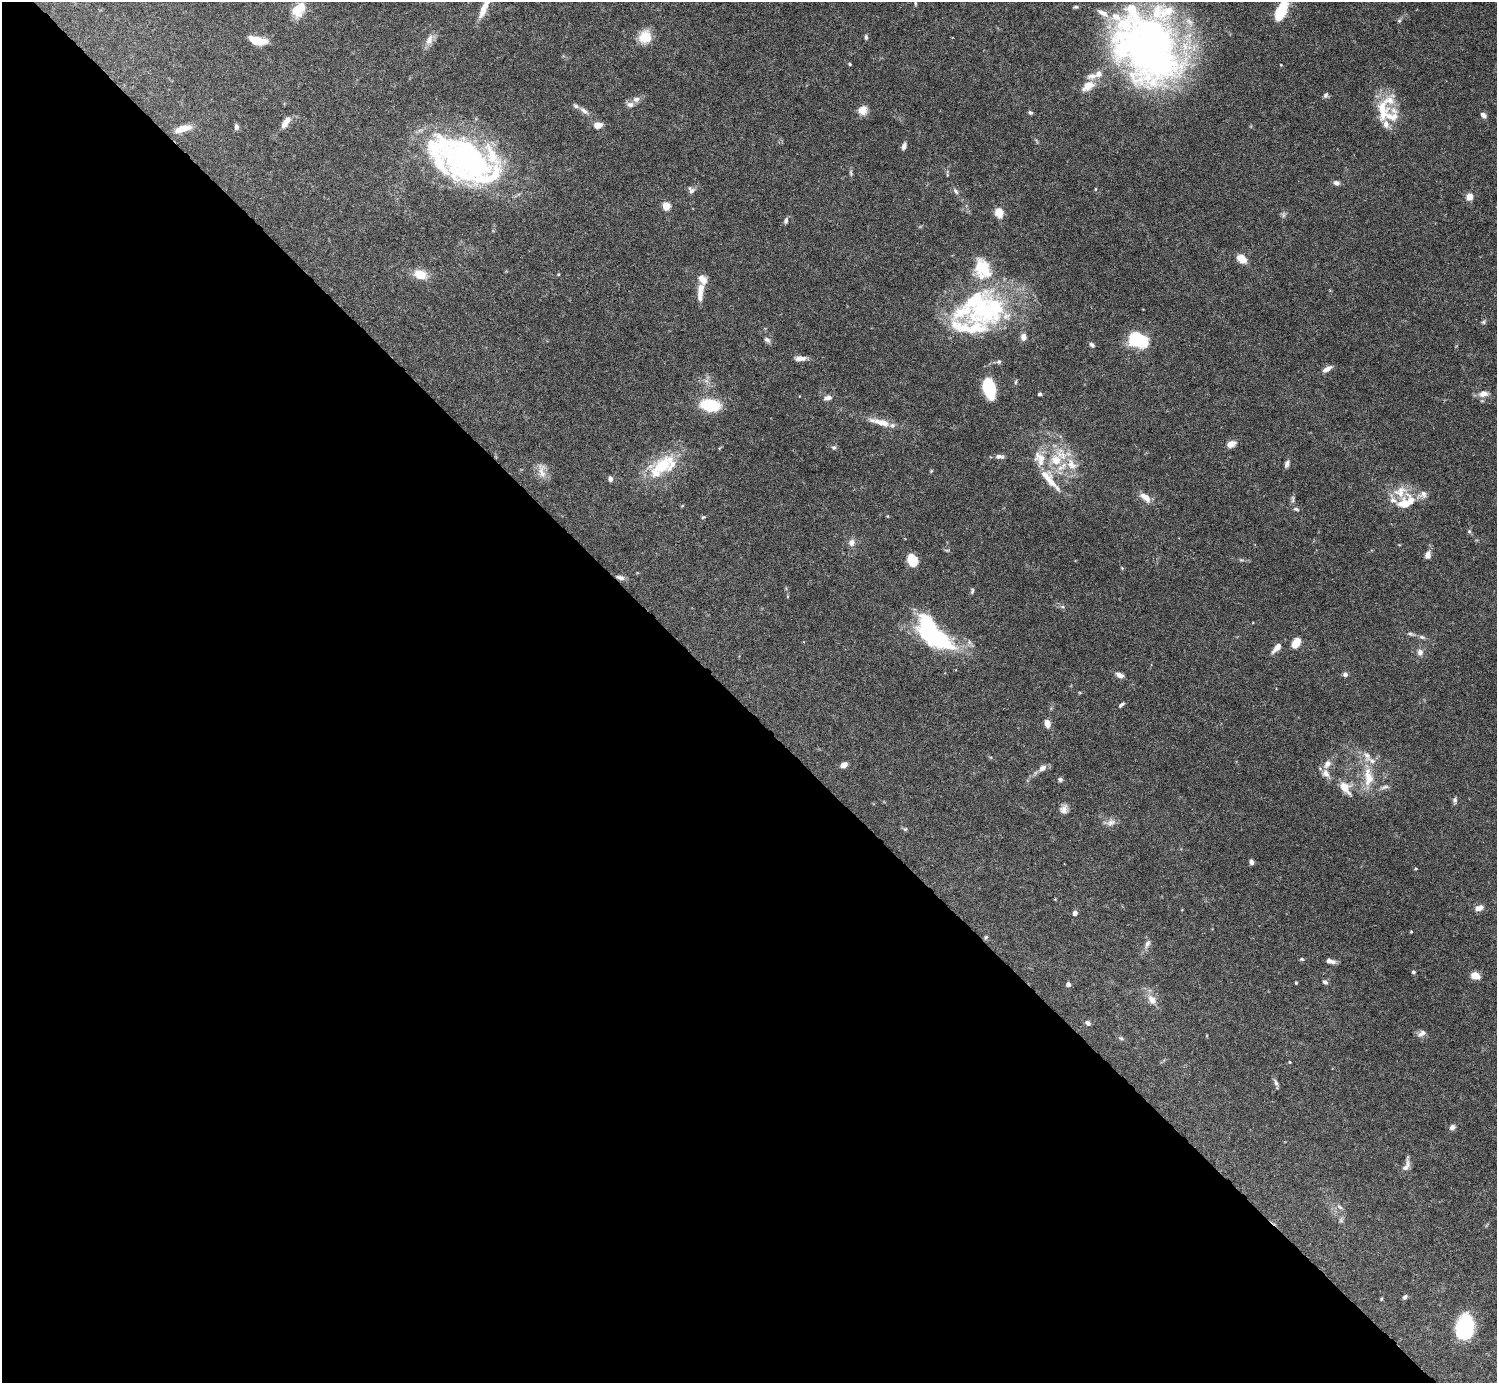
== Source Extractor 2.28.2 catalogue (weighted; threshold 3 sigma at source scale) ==
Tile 9 of 4 x 4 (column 1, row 3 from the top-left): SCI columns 4-1498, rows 1681-3061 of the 5982 x 5981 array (HDU 1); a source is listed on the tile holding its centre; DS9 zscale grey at full resolution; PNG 1499 x 1385 px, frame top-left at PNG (2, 2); no overlay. Shown black and unused: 49% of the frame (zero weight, under 4 of 8 exposures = <1% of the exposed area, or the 3 px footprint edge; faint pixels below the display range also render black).
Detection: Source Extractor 2.28.2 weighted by HDU 2 'WHT'; one run over the whole footprint, this tile lists its part. Background 0.0745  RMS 0.0022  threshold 0.00894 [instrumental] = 3 sigma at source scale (4.09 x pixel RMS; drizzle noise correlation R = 1.36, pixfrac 0.8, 0.05/0.05 arcsec/px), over >= 5 px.
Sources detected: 162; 1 too faint to see at this stretch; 3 inside a brighter object's white glare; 1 long thin detection or spike segment (spike, bleed or trail) — not listed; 28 inside a brighter listed object's ellipse — not listed separately; the other 129 listed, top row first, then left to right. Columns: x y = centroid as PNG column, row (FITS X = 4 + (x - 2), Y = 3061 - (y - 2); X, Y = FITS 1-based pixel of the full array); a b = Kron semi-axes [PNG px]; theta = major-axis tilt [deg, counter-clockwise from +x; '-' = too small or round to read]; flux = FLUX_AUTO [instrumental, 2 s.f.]
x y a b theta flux
915 3 6 3 -90 0.19
1075 7 6 4 13 0.31
299 9 16 10 45 5.1
483 10 23 9 69 2.5
1281 11 24 9 67 8.3
1399 21 5 5 - 0.31
645 37 14 13 - 3.6
866 37 7 4 -88 0.36
429 40 16 8 68 1.5
258 41 19 8 -11 3.6
1150 48 87 60 -56 100
850 64 4 3 - 0.23
1281 65 4 2 - 0.14
1088 86 17 10 32 2.5
1326 95 8 5 53 0.43
636 99 10 8 4 0.95
1382 108 22 13 76 4.9
862 110 10 10 - 1.9
584 111 14 6 -34 0.97
1030 112 6 5 - 0.36
1483 115 8 5 -43 0.72
286 122 12 5 57 2.1
598 125 9 7 3 1.7
236 127 7 5 84 0.63
183 129 19 7 17 2.7
904 146 8 5 67 0.79
438 153 77 59 -42 32
851 172 8 4 -81 0.36
1336 183 8 6 -9 0.64
1095 189 5 3 - 0.17
691 190 10 8 -57 0.74
956 191 9 5 -54 0.52
1469 196 6 5 - 2.5
666 206 5 5 - 6
999 212 11 9 -72 2.1
786 221 8 5 74 0.52
1242 259 9 7 -41 2.9
983 268 28 20 -69 7.8
420 274 15 10 -16 3.4
558 274 5 3 - 0.18
700 292 24 7 83 2.5
983 311 46 36 -1 24
1483 322 6 5 - 0.33
1023 337 9 7 -87 0.97
1137 339 18 13 -23 11
767 340 9 6 -20 0.56
1092 345 7 4 -39 0.51
800 358 12 6 2 1.2
999 362 6 6 - 0.4
1327 369 13 5 28 1.1
1016 382 6 4 88 0.27
989 388 17 9 -77 12
1040 394 4 4 - 0.34
1483 394 11 7 5 1.5
828 398 11 6 10 0.92
710 405 17 10 -8 10
880 422 32 8 -13 3.1
1231 444 11 7 23 1.3
834 447 6 5 - 0.44
999 457 12 6 -5 0.8
1056 460 18 15 -46 5.5
1287 464 9 6 71 0.65
661 467 38 19 42 9.9
542 471 24 9 -81 1.8
931 471 5 4 - 0.19
610 479 6 5 - 0.63
1051 482 30 12 -65 3.9
1423 494 11 10 - 1.3
1145 497 14 7 -40 1.9
1293 499 11 3 81 0.46
1404 504 19 16 -9 4
1296 509 8 5 -16 0.4
887 516 5 3 - 0.16
703 517 6 4 21 0.25
1469 531 6 5 - 0.37
852 542 9 8 - 1.1
1428 555 11 7 76 0.96
912 560 10 7 -70 5.9
1122 568 5 4 - 0.19
620 577 12 6 -15 0.84
972 591 8 4 79 0.31
1062 607 7 4 -8 0.36
933 634 49 21 -46 24
1410 634 8 4 -9 0.43
1422 637 8 5 -11 0.49
1296 643 12 7 58 2.5
1277 648 15 6 49 1.4
1420 652 8 8 - 0.88
1345 674 6 5 - 0.6
1119 675 11 6 -24 0.9
1121 705 10 4 43 0.42
1047 723 7 5 -75 1.9
1327 764 13 8 52 1.4
844 765 7 5 25 1.4
1042 768 10 7 32 1.1
1368 777 30 13 -86 5.2
1060 779 6 5 - 0.43
1384 787 14 5 16 0.68
1345 789 18 12 -57 2.3
1455 800 8 6 85 0.52
1064 809 12 9 72 1.1
1111 823 14 10 25 1.2
905 829 6 4 33 0.26
1251 862 6 4 -70 0.64
1479 908 10 6 17 1.4
1075 913 6 5 - 0.69
1411 932 3 2 - 0.18
986 937 5 5 - 0.32
1147 944 12 6 65 0.86
1302 959 6 4 -21 0.27
1330 961 10 4 -12 1.1
1413 972 4 4 - 0.38
1475 976 8 6 -20 2.4
1325 982 7 5 -38 0.52
1296 983 4 3 - 0.2
1068 984 4 4 - 0.89
1152 1000 13 8 -50 1.9
1088 1023 6 5 - 0.67
1422 1033 13 7 30 0.89
1121 1038 6 5 - 0.33
1289 1062 5 3 - 0.17
1276 1083 11 5 -68 0.55
1452 1127 8 6 38 0.68
1406 1166 17 8 62 1.2
1340 1207 9 4 -36 0.46
1341 1220 7 6 - 0.44
1405 1297 6 5 - 0.44
1381 1299 5 3 - 0.19
1465 1328 23 15 80 15
Overlapping masked pixels (flux is a lower limit): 1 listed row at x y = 620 577
Isophote crosses this tile's border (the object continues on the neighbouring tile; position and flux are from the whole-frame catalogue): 1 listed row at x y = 1281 11